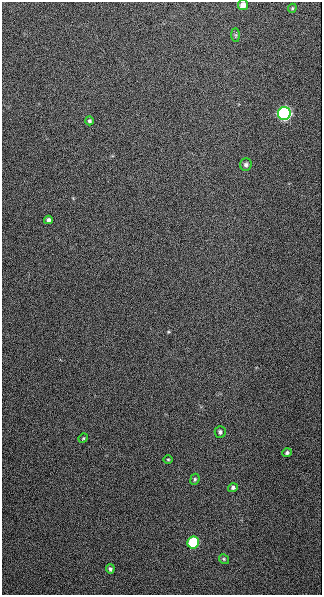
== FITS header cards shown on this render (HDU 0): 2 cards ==
NAXIS1  =                  320
NAXIS2  =                  593

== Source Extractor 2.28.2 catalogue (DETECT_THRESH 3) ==
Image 320 x 593 px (HDU 0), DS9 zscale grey, 1 PNG px = 1 image px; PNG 324 x 597 px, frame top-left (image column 1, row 593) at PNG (2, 2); each listed source drawn as its Kron ellipse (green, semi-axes under 4 px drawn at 4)
Background 1360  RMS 15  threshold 46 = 3 sigma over >= 5 px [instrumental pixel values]
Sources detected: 16; all 16 listed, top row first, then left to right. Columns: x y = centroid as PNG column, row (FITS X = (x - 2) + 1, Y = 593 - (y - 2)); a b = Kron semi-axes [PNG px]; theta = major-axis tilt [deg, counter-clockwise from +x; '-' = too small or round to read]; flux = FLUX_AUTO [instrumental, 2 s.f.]
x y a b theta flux
243 5 5 5 - 8000
292 8 4 4 - 1100
236 35 7 4 -89 1700
284 113 6 6 - 410000
89 121 4 4 - 2100
246 164 6 5 - 2500
48 220 4 4 - 2600
220 432 6 5 - 2500
83 438 5 4 - 1200
287 453 5 4 - 2300
168 459 4 3 - 1100
195 479 5 4 - 1600
233 488 5 4 - 2200
193 543 6 6 - 93000
224 559 5 4 - 1400
110 569 4 4 - 2200
At the frame edge (FLAGS 8, measured only in part): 1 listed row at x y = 243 5